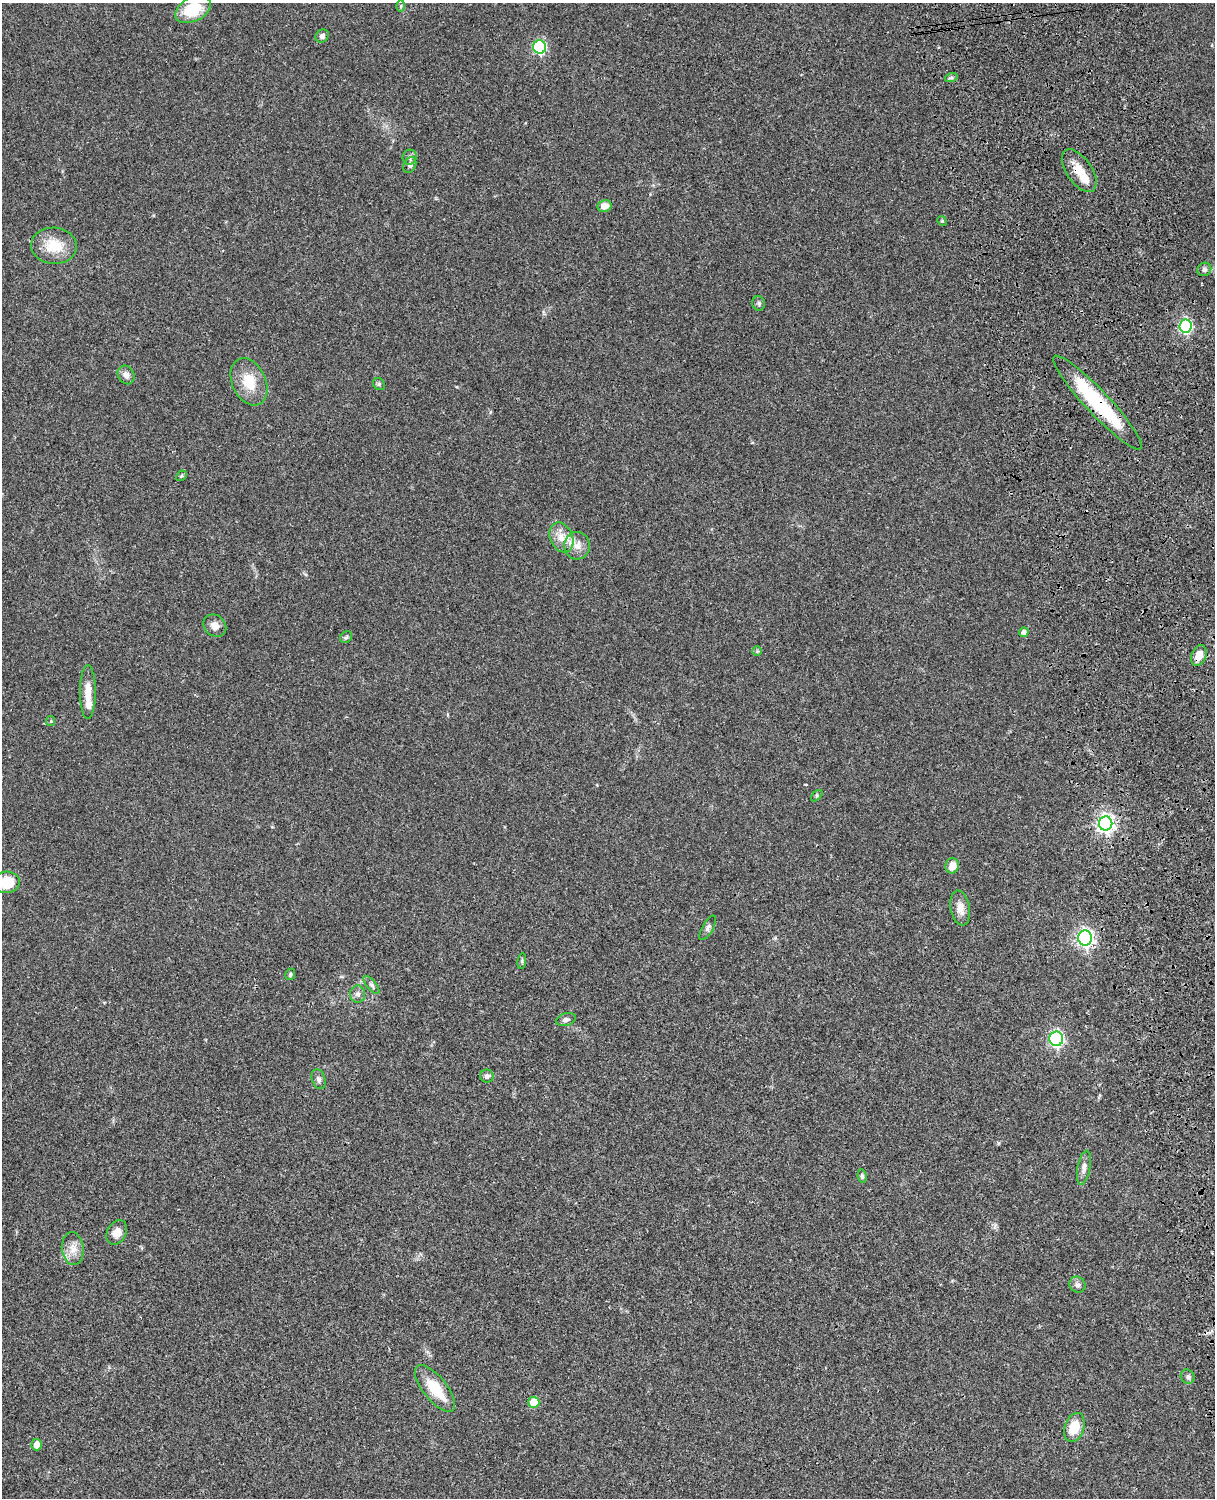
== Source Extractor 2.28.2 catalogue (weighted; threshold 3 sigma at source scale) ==
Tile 6 of 4 x 3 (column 2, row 2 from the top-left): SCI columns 1333-2545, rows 1771-3266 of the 5089 x 4925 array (HDU 1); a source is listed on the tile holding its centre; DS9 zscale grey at full resolution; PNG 1217 x 1500 px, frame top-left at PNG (2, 3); each listed source drawn as its Kron ellipse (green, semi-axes under 4 px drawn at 4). Shown black and unused: <1% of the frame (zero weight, under 3 of 4 exposures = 6% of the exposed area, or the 3 px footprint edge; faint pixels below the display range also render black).
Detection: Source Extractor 2.28.2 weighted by HDU 2 'WHT'; one run over the whole footprint, this tile lists its part. Background 0.0807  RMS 0.0059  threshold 0.0267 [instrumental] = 3 sigma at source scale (4.5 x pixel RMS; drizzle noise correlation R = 1.50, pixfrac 1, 0.05/0.05 arcsec/px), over >= 5 px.
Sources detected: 54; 1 inside a brighter listed object's ellipse — not listed separately; the other 53 listed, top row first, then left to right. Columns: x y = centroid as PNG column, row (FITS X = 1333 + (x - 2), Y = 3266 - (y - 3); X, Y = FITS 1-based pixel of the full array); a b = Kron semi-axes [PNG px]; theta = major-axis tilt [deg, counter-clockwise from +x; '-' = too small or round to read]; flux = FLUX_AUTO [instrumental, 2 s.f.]
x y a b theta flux
401 6 6 4 88 0.78
193 9 19 12 28 22
322 36 7 6 - 1.9
540 47 6 6 - 66
951 78 6 4 18 1.1
410 157 7 7 - 1.8
410 165 8 6 63 1.5
1079 171 24 12 -55 11
604 206 7 6 - 4.7
942 221 5 4 - 0.57
54 246 23 18 -4 15
1204 269 7 6 - 1.7
759 303 7 6 - 1.4
1186 326 6 6 - 82
126 375 10 7 -59 2.9
249 382 25 17 -65 15
379 384 6 5 - 1
1097 403 63 12 -47 50
181 476 6 4 44 0.79
561 537 15 11 -66 7.1
577 546 14 13 - 6.1
215 626 12 10 -41 4.1
1024 632 5 4 - 2.7
346 637 6 5 - 1.1
757 651 5 5 - 0.73
1199 655 11 7 66 5.9
88 692 27 8 90 7.9
51 721 5 4 - 0.69
817 796 7 4 45 0.81
1106 823 7 7 - 240
952 866 8 6 72 5.9
7 882 13 10 6 16
960 908 18 9 -79 5.4
708 928 14 5 60 1.8
1085 938 7 7 - 190
522 961 8 4 82 0.92
290 974 6 5 - 1
371 985 11 4 -50 1.5
357 994 8 7 - 2.3
566 1020 10 6 16 2
1056 1039 7 7 - 120
487 1076 7 6 - 1.8
319 1079 10 6 -70 1.9
1084 1168 17 6 79 3.1
862 1176 7 4 -83 1.1
117 1232 13 9 61 5.2
73 1249 16 11 -84 6.1
1077 1285 8 7 - 1.9
1188 1377 7 6 - 1.6
435 1389 28 12 -51 18
534 1402 5 5 - 15
1074 1427 15 9 72 13
37 1445 6 5 - 6.3
Overlapping masked pixels (flux is a lower limit): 3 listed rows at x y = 1079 171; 1097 403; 1199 655
Isophote crosses this tile's border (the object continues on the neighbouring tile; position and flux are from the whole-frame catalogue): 1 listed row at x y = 7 882